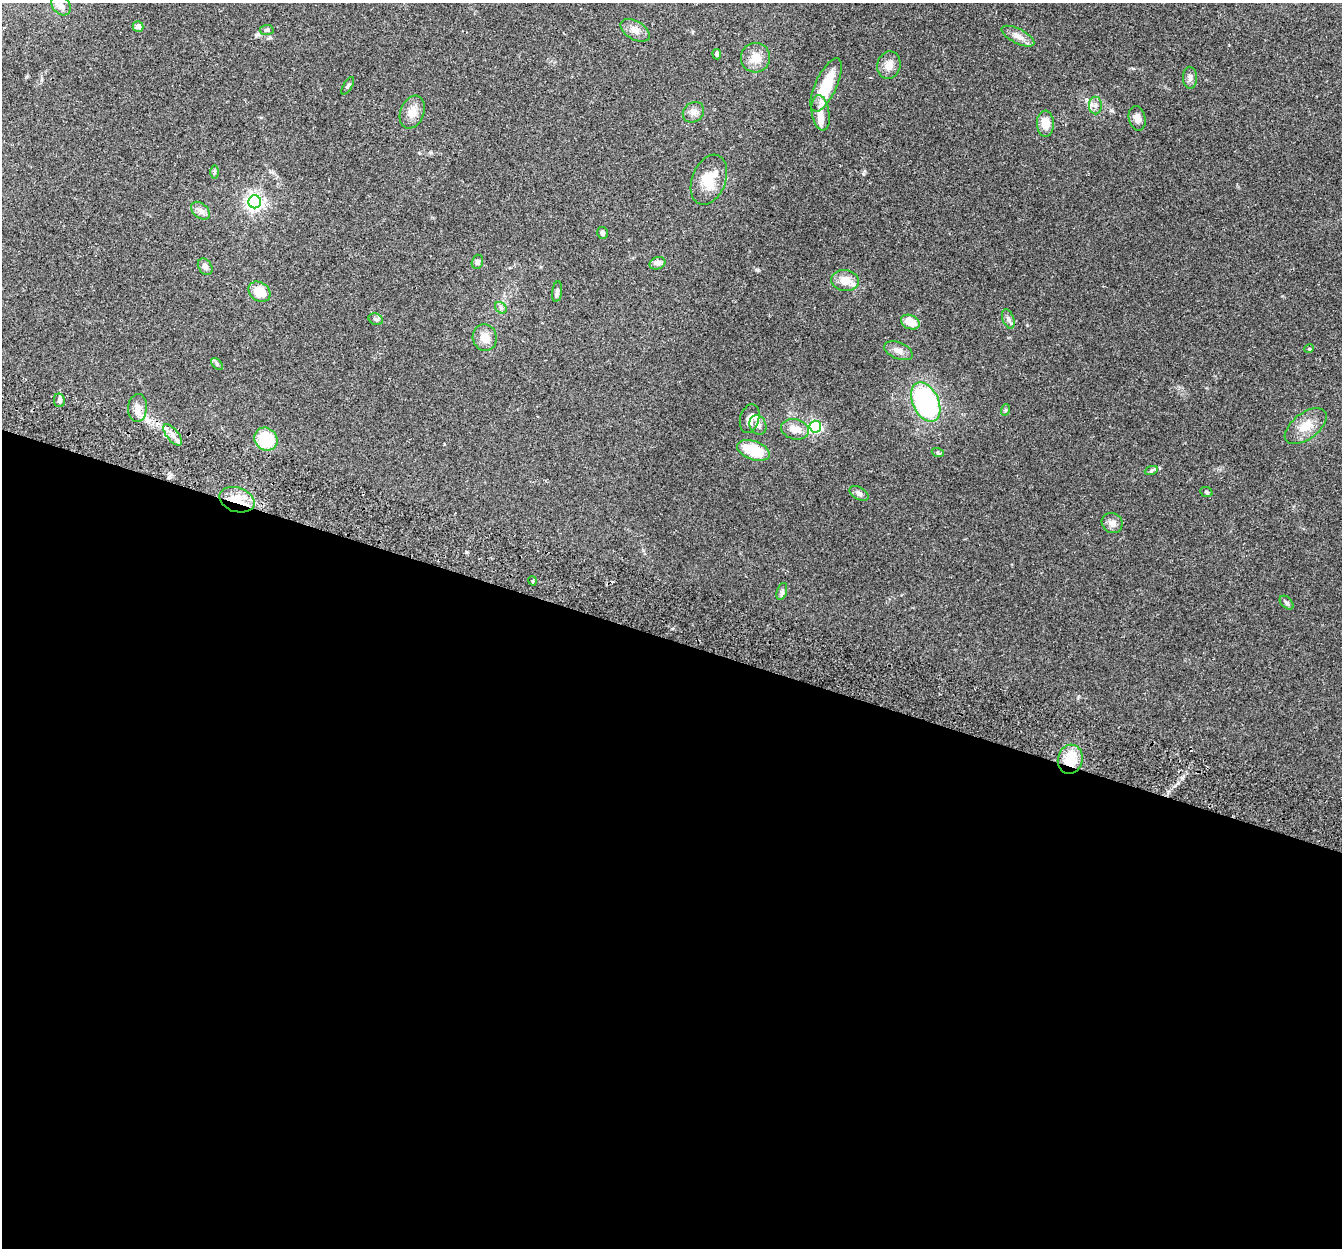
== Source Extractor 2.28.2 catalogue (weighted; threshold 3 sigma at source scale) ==
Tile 14 of 4 x 4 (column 2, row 4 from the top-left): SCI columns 1364-2703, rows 190-1435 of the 5411 x 5490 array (HDU 1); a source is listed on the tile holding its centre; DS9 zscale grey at full resolution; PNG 1344 x 1250 px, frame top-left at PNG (2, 3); each listed source drawn as its Kron ellipse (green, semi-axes under 4 px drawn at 4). Shown black and unused: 49% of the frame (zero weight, under 2 of 3 exposures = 3% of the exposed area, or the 3 px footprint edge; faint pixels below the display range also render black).
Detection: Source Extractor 2.28.2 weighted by HDU 2 'WHT'; one run over the whole footprint, this tile lists its part. Background 0.0645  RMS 0.0082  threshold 0.0369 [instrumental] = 3 sigma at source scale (4.5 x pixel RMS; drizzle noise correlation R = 1.50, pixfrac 1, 0.05/0.05 arcsec/px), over >= 5 px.
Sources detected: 64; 2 cosmic-ray / hot-pixel residue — neither listed nor drawn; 4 inside a brighter listed object's ellipse — not listed separately; the other 58 listed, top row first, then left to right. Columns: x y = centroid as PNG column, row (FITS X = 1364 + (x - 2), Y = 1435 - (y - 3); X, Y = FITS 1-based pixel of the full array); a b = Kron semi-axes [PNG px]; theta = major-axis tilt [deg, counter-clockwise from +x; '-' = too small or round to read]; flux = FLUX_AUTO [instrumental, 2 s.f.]
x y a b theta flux
61 5 11 8 -50 4.5
138 26 5 5 - 4.3
267 30 7 5 3 1.4
635 30 16 9 -30 5.8
1018 36 18 7 -27 5.6
717 54 5 3 - 1.7
755 58 15 14 - 9.7
889 65 14 11 73 7.4
1190 78 11 7 -88 3
826 85 29 10 65 29
348 86 10 4 59 1.5
1095 105 9 6 89 2.9
412 112 17 12 68 8.3
693 112 11 9 39 4.5
821 113 18 9 -80 8.2
1137 118 12 8 -77 4.6
1045 124 13 8 -89 11
214 172 7 4 90 1.2
709 180 26 16 69 21
255 202 6 6 - 320
200 211 11 7 -39 3.7
602 233 6 5 - 1.9
477 262 7 5 71 1.9
657 263 8 6 20 2.4
205 267 9 6 -55 3.3
845 281 14 10 -6 9.7
260 292 12 9 -34 16
557 292 10 5 82 2.5
501 308 6 5 - 1.7
376 319 7 5 -21 1.8
1008 319 10 5 -69 2.5
910 322 10 7 -25 11
485 337 13 12 - 8.8
1309 349 5 3 - 0.74
898 351 15 8 -22 4.7
217 364 7 4 -46 1.4
59 400 7 5 -79 2.2
926 402 21 13 -65 110
138 408 14 9 85 5.8
1005 410 6 3 71 0.96
750 418 15 9 73 6.4
758 425 10 8 -63 4.1
1306 426 24 13 37 13
815 427 6 6 - 130
795 429 14 10 -14 7.8
173 435 13 6 -52 4.9
266 439 12 11 - 33
753 450 17 9 -20 27
938 453 6 4 -19 1.1
1151 471 7 4 20 1.3
1206 492 6 5 - 1.2
859 493 10 6 -30 2.7
237 500 18 12 -16 19
1112 523 11 10 - 4.1
533 581 5 3 - 0.88
782 591 9 5 72 1.7
1287 603 8 5 -45 1.8
1070 759 15 12 75 21
Overlapping masked pixels (flux is a lower limit): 2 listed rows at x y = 237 500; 1070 759
Unlisted compact peaks at least as high as the median listed source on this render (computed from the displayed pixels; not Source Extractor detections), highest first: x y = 863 174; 466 552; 1027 325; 756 270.